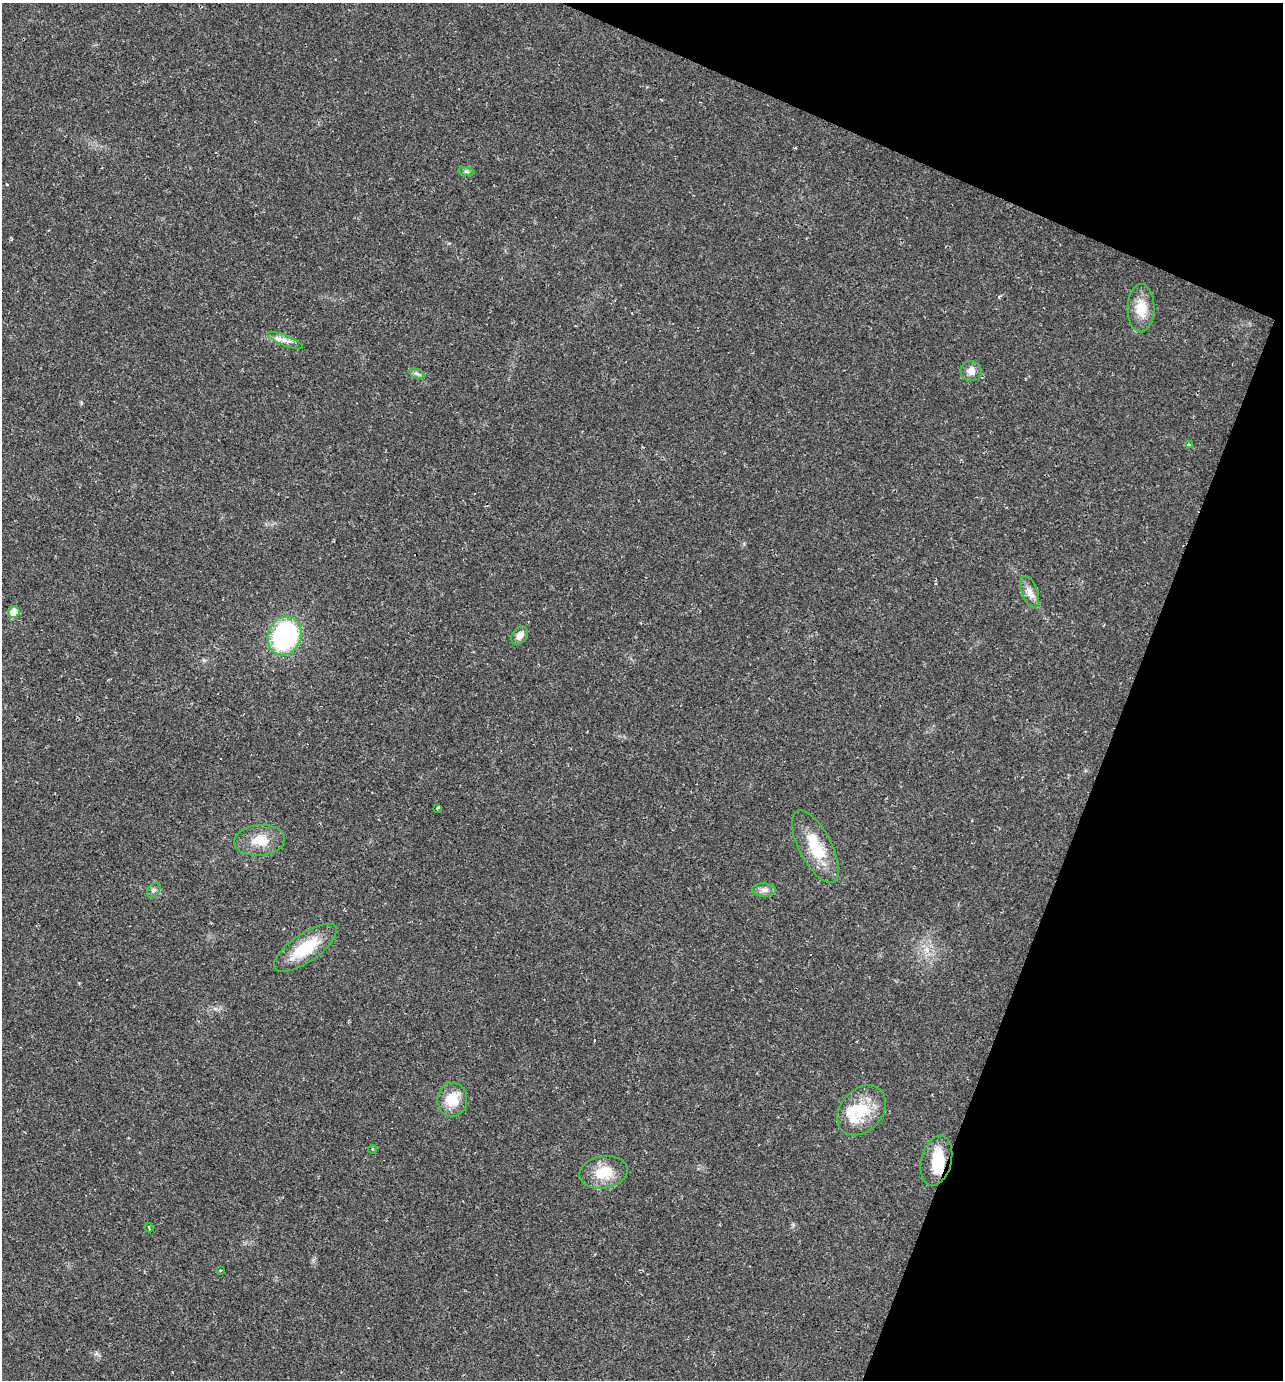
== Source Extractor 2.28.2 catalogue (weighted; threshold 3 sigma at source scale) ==
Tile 8 of 4 x 4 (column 4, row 2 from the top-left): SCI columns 4109-5389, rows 2755-4132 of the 5523 x 5509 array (HDU 1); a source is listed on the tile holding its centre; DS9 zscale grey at full resolution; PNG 1285 x 1382 px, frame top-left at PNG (2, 3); each listed source drawn as its Kron ellipse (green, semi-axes under 4 px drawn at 4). Shown black and unused: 19% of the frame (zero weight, under 2 of 3 exposures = <1% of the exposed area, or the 3 px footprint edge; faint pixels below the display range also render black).
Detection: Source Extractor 2.28.2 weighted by HDU 2 'WHT'; one run over the whole footprint, this tile lists its part. Background 0.0291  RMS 0.0039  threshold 0.0177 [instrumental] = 3 sigma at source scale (4.5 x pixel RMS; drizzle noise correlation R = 1.50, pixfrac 1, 0.05/0.05 arcsec/px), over >= 5 px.
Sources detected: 27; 1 inside a brighter object's white glare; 1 cosmic-ray / hot-pixel residue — neither listed nor drawn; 2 inside a brighter listed object's ellipse — not listed separately; the other 23 listed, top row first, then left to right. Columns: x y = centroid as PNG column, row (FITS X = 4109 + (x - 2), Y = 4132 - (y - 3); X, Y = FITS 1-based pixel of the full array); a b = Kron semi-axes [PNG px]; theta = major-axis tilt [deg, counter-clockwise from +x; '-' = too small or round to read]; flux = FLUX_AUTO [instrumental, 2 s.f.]
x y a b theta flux
466 172 8 4 -8 0.92
1141 308 24 13 89 8.2
285 340 19 5 -22 2.5
971 371 10 10 - 2.9
416 373 9 4 -19 0.97
1189 445 3 3 - 2
1030 592 16 8 -70 3
14 612 6 5 - 7.9
520 635 10 7 53 2.6
285 636 20 16 67 58
438 808 4 2 - 0.7
260 840 25 15 5 7.8
815 847 40 16 -63 15
154 890 8 5 49 1
764 890 12 6 -1 1.9
305 948 37 14 35 15
452 1100 17 15 82 9.7
862 1110 28 21 48 14
373 1149 4 3 - 0.56
936 1161 25 15 76 11
603 1172 24 16 9 11
149 1228 5 3 - 0.6
220 1270 3 3 - 0.38
Overlapping masked pixels (flux is a lower limit): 1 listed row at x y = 936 1161